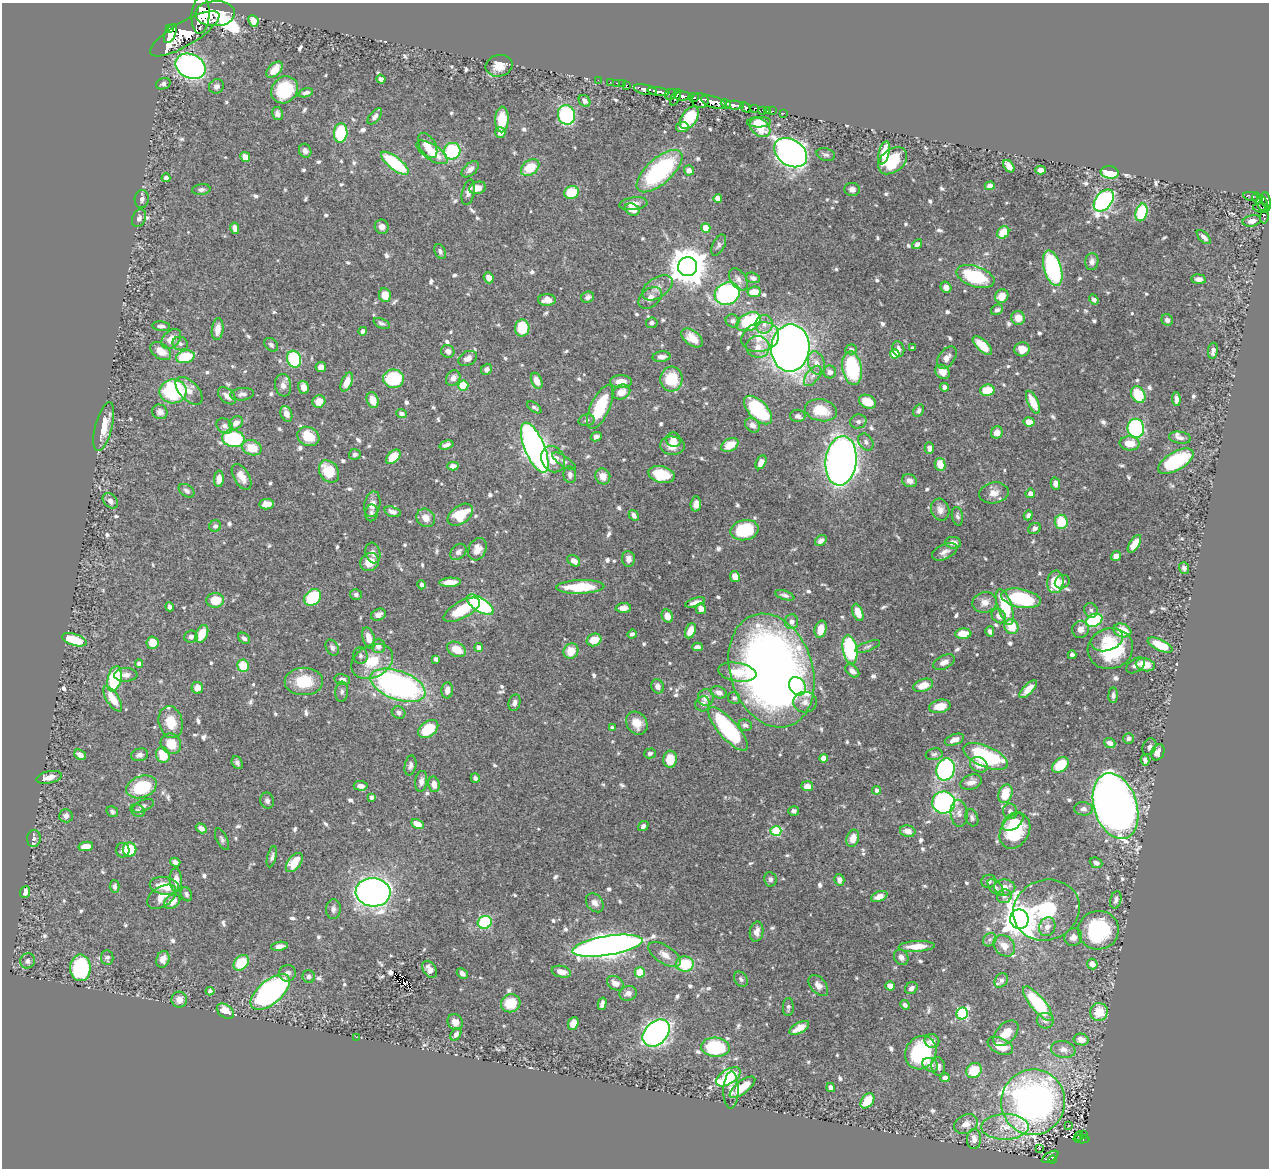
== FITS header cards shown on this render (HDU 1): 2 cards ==
NAXIS1  =                 1267
NAXIS2  =                 1166

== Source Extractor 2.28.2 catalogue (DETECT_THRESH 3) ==
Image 1267 x 1166 px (HDU 1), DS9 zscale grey, 1 PNG px = 1 image px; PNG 1271 x 1170 px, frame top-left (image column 1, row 1166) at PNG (2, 3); each listed source drawn as its Kron ellipse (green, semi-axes under 4 px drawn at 4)
Background 0.64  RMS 0.0097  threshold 0.029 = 3 sigma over >= 5 px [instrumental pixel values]
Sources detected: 784; of the 784, the 500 brightest by FLUX_AUTO listed and drawn (284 fainter detections omitted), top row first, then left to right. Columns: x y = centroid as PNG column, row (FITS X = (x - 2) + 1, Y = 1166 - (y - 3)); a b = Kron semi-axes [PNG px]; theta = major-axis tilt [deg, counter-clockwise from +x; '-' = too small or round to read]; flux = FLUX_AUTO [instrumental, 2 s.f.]
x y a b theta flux
215 14 20 12 2 3200
201 15 19 9 85 2600
253 21 6 5 - 7.8
169 29 3 3 - 310
170 34 10 5 66 1500
185 34 39 12 31 5200
191 66 16 12 -24 240
499 66 13 10 12 7.8
275 70 10 6 45 9.4
381 79 4 4 - 2.6
598 80 2 2 - 7.4
610 82 2 2 - 7
617 83 3 2 - 9.6
163 84 7 5 19 2.1
622 84 2 2 - 11
626 85 3 3 - 25
216 86 7 7 - 2.5
285 90 14 12 48 38
645 90 12 5 -12 830
658 92 11 4 -9 710
306 93 8 4 16 2
671 94 6 5 - 130
683 96 9 4 0 390
675 97 9 3 66 160
693 97 5 3 - 190
700 100 8 7 - 430
584 101 6 5 - 3.2
714 102 13 5 -19 1200
726 104 5 4 - 320
734 105 9 4 -3 640
745 107 5 4 - 200
754 108 3 3 - 64
763 110 3 3 - 23
767 110 3 2 - 12
773 111 2 2 - 5.1
784 113 3 2 - 3.3
277 114 6 5 - 2.8
566 115 10 8 -73 66
375 116 9 5 49 3.1
689 118 12 7 57 27
502 119 13 7 87 16
759 122 12 5 2 5.7
682 127 6 5 - 4.7
760 127 11 8 -40 15
341 133 9 6 85 46
500 133 5 5 - 4
428 146 14 8 -60 5.9
305 151 7 6 - 2.6
452 151 8 8 - 50
432 152 18 7 -34 15
791 153 18 13 -34 460
884 153 12 5 77 13
826 155 9 6 -16 2.1
245 157 5 4 - 7
893 161 16 11 40 33
395 163 17 6 -38 56
1009 166 7 4 -51 6.3
530 167 10 7 35 17
470 169 10 6 42 3.3
689 170 5 5 - 3.5
1041 170 5 4 - 4.3
659 171 28 12 42 94
1110 172 9 6 -10 27
166 178 4 4 - 2.1
990 186 5 4 - 4.5
478 188 8 6 14 5.7
852 189 7 6 - 2.9
201 190 9 5 6 2.3
468 192 13 6 75 3.4
571 193 7 6 - 21
1251 196 8 3 -11 140
718 198 4 4 - 7.6
1257 198 5 3 - 100
142 199 9 7 84 2.2
1104 201 12 8 52 140
1266 201 9 4 -76 320
1262 203 8 5 -71 170
633 204 14 6 7 5
1261 208 8 4 -8 150
632 209 7 5 -30 7.5
1141 212 9 6 75 44
1264 217 7 4 83 35
139 218 9 6 65 2.4
1252 221 9 5 11 4.2
382 227 7 7 - 3.9
235 228 6 4 -77 3.7
706 228 4 4 - 17
1003 232 6 5 - 14
1204 237 9 4 -45 3.1
917 244 5 4 - 2.3
719 245 11 6 63 1.9
440 252 8 5 -64 2
1092 262 8 6 82 3
688 267 9 9 - 1800
1053 268 18 8 -74 93
975 277 20 10 -19 41
489 278 6 5 - 5.1
753 278 7 5 -18 2.1
738 279 12 7 -54 3.4
1199 279 7 5 -7 3.4
946 287 6 5 - 3.8
657 288 17 10 33 6.3
754 292 6 5 - 10
727 294 13 11 26 100
385 295 7 6 - 9.3
1002 296 7 6 - 10
588 297 6 5 - 2
650 298 13 9 40 5.5
1094 299 5 4 - 2
547 300 9 6 0 6.4
997 310 6 5 - 2.2
1018 318 7 7 - 7.2
1167 320 6 5 - 3.1
732 321 7 6 - 2.1
749 322 13 8 25 55
381 323 8 4 -23 1.8
652 323 6 5 - 2
764 324 9 8 - 4.3
161 326 9 4 -5 2.3
522 328 8 7 - 23
218 329 11 6 85 6.5
363 331 4 4 - 2.2
760 337 19 14 16 14
692 338 12 7 -38 7.6
171 339 11 8 45 6.7
180 344 7 7 - 1.9
271 345 8 6 -45 1.9
982 346 12 5 -44 13
758 347 11 11 - 7.2
790 348 23 19 86 650
913 348 3 3 - 2
851 349 6 5 - 2.2
898 349 8 6 -76 2.7
1022 349 7 7 - 8.4
161 351 11 7 -36 7.3
448 351 7 6 - 3.1
1213 351 8 5 84 3.2
895 354 5 4 - 20
185 357 9 6 12 27
662 357 9 5 4 3.6
468 358 10 7 29 3.8
947 358 13 8 53 4.4
294 359 8 7 - 52
816 363 12 8 -70 5.9
321 367 5 5 - 5.7
852 368 17 9 -81 55
487 369 6 5 - 2.6
830 372 6 6 - 2.6
942 372 8 6 -44 6.4
813 376 12 6 52 3.4
453 378 8 7 - 4.5
394 379 10 9 - 39
671 379 12 11 - 23
537 381 8 5 -66 7.1
347 382 10 5 67 7.2
621 382 11 6 0 8.2
283 385 11 8 -81 4.3
463 386 5 5 - 30
303 387 6 5 - 4.8
944 387 4 4 - 2.4
987 390 7 5 10 18
173 391 13 12 - 71
189 391 17 9 -47 5.9
621 392 9 7 23 7.6
242 394 12 6 5 2.5
1138 395 9 6 -61 25
227 396 10 6 -42 3.4
1176 399 7 3 -85 2.7
373 400 8 6 -72 8.6
319 401 6 6 - 7.2
867 402 9 6 -24 12
1033 402 12 5 -64 14
534 407 8 4 -36 1.9
600 407 24 9 65 33
758 410 18 9 -46 59
821 410 16 11 -11 18
918 410 6 5 - 2.2
160 412 8 7 - 3.1
401 413 5 4 - 2.8
286 414 8 5 -68 5.5
798 416 7 6 - 2.4
586 420 8 5 14 1.8
858 421 8 7 - 2.1
1029 422 5 4 - 7.2
236 423 7 6 - 5
752 425 8 6 -42 3.9
104 426 25 8 75 14
225 426 9 7 -35 3.1
1136 428 9 8 - 78
997 432 6 6 - 5.5
308 436 11 9 -28 16
596 437 5 4 - 2.5
1180 438 11 6 -8 2.9
233 439 11 8 -9 62
673 440 7 7 - 5.8
866 442 9 6 -53 2.5
1130 443 10 7 -3 11
446 445 7 4 16 2.5
730 445 9 6 29 11
672 446 12 9 -4 7.4
252 448 10 7 -17 14
535 448 27 10 -67 410
929 448 6 4 -90 2.8
355 454 6 5 - 2
393 457 9 5 45 14
553 459 13 11 -59 12
564 461 14 5 -34 2
841 461 25 15 83 500
1176 461 20 9 29 49
761 462 7 5 62 5.2
940 464 7 5 -79 11
453 466 5 4 - 4.5
329 471 12 9 -56 22
661 474 13 8 -14 23
570 475 8 6 -84 2.4
603 476 8 7 - 6.1
242 477 14 7 -59 7.1
219 479 8 5 86 4.9
910 481 8 6 -26 4.6
1055 484 6 4 -77 3.7
186 491 8 5 -34 2.6
994 493 15 10 9 6
1030 493 5 5 - 5.1
110 501 9 6 -44 3.6
267 504 7 5 6 8.4
372 504 13 8 79 5.9
696 504 7 5 85 3.9
940 510 11 9 -72 4.5
392 512 8 5 -16 2.9
371 513 8 6 80 2
460 515 14 8 36 23
634 515 6 4 -59 3.1
1028 515 5 4 - 2.7
957 516 9 5 -79 1.9
426 518 10 8 -46 5.7
1061 522 7 6 - 22
215 526 6 5 - 2.1
1034 528 6 5 - 2.1
745 530 14 10 12 39
821 541 6 5 - 2.9
953 543 8 6 -8 3
1134 544 10 5 59 9
477 549 12 8 65 5.9
458 552 9 7 46 3.4
944 552 13 7 27 3.8
373 553 10 7 -75 3.3
1116 556 5 4 - 5.1
628 559 8 6 -84 3.1
574 561 7 5 -35 4.9
369 562 10 8 37 9.9
1184 568 6 5 - 2.2
735 576 5 5 - 7.8
450 582 11 4 2 8.1
1055 582 11 8 84 19
1062 582 8 6 33 2.6
421 585 5 4 - 1.8
580 587 24 7 2 28
356 595 6 5 - 1.9
785 595 10 4 -18 2.2
313 597 9 7 42 46
1021 598 20 9 -11 51
215 600 9 7 5 14
695 602 10 3 19 3
985 602 12 10 13 5.8
480 605 15 6 -33 110
170 607 5 4 - 2.2
1005 607 19 7 -72 31
623 608 7 5 4 4.7
701 609 5 5 - 3.5
462 610 20 8 29 25
1091 610 7 6 - 1.9
858 612 9 5 -70 9.6
378 615 8 5 21 3.2
667 616 7 5 -61 6.7
999 616 8 6 -47 5.4
1094 620 9 6 25 63
791 622 7 6 - 4.6
1011 627 8 6 -63 17
821 629 9 6 74 9.3
1080 629 8 8 - 4.2
1122 630 9 6 -18 17
691 631 8 5 65 7.7
990 631 5 4 - 2.7
202 634 9 6 67 13
632 634 5 4 - 2
963 634 8 5 2 13
191 637 7 6 - 2.9
244 638 6 5 - 2.1
369 638 11 6 -73 7.1
74 640 13 5 -18 23
594 640 7 6 - 11
1107 640 17 11 19 12
153 643 6 6 - 8.6
1160 645 13 5 -25 20
378 646 7 6 - 4.7
868 646 13 4 20 1.9
697 647 5 4 - 2.7
332 648 8 6 -59 2.2
479 648 4 4 - 5.8
457 649 10 7 -28 10
850 649 14 7 -80 75
1110 649 23 20 16 48
571 651 8 7 - 11
1072 655 4 4 - 2
360 656 8 7 - 1.9
436 659 4 4 - 1.8
372 661 22 16 28 20
944 662 11 6 26 3.9
139 664 4 4 - 2.7
1136 665 10 6 35 2.9
1145 665 9 6 -12 11
243 666 6 5 - 18
771 670 58 41 -72 610
852 671 8 5 -40 3.9
737 672 19 9 -9 14
126 675 12 7 1 3.8
114 679 13 7 77 46
342 679 8 5 -13 3.5
304 681 19 14 1 21
398 685 29 14 -20 190
923 685 10 6 19 9.5
658 686 7 6 - 3.8
797 686 10 7 -54 13
197 688 6 5 - 5.4
1028 689 11 4 46 6.6
447 690 8 5 85 4.3
342 692 10 6 83 2.1
719 692 8 5 -20 3.7
1113 695 8 4 87 2.1
706 698 8 8 - 5.1
734 698 6 6 - 2.1
113 699 14 6 -57 12
805 702 12 10 6 4.5
514 703 8 6 78 3.1
703 704 8 7 - 3
940 706 11 6 12 9.3
399 713 7 6 - 2.3
171 722 16 12 -77 13
637 723 12 10 -53 10
745 725 7 5 -17 2.4
612 727 4 3 - 1.8
428 729 11 7 37 22
728 729 28 9 -49 75
1129 738 5 5 - 2
954 740 10 5 20 4.9
1110 743 6 5 - 3.8
171 744 11 9 -44 13
1149 747 9 6 66 2.6
1158 752 8 6 64 5.4
650 753 6 5 - 2
934 754 8 6 10 1.8
80 755 6 4 -38 4.7
139 755 9 6 14 2.8
163 755 8 6 -68 16
986 757 24 10 -23 69
824 758 4 4 - 7.4
670 759 8 7 - 15
1145 760 5 4 - 2.4
237 763 7 5 -60 2.2
410 765 10 5 80 2.4
979 765 9 7 -27 6.5
1060 765 9 6 42 19
945 769 11 9 74 140
49 777 13 6 12 5.8
475 778 5 4 - 2.1
421 781 10 6 83 3.3
971 782 11 7 19 4.2
434 784 8 5 -79 5.3
361 786 7 4 -5 3.7
807 786 6 5 - 5.7
141 787 15 10 19 34
877 790 4 4 - 3.1
1005 794 9 6 70 15
372 797 4 3 - 2.4
267 801 8 7 - 2.2
944 803 11 11 - 150
143 806 11 5 23 2.1
1115 806 34 21 -73 740
1083 809 9 6 -4 2.6
138 810 7 5 -32 1.9
794 811 5 5 - 1.9
1010 811 8 7 - 2.6
112 812 6 5 - 1.8
959 813 13 8 -85 3.7
66 816 6 6 - 2.8
972 818 9 6 -70 2
1013 821 12 7 37 6.5
417 824 6 4 -29 8.6
643 826 5 4 - 2.4
201 828 6 4 -32 4.1
776 831 5 5 - 43
908 831 8 6 -12 6.2
1015 831 19 14 59 38
34 838 8 7 - 2.3
853 838 9 6 70 8.2
222 839 12 5 -64 1.9
86 846 7 4 10 9
130 849 7 6 - 27
123 850 7 6 - 3.2
272 857 11 4 76 2.3
175 862 5 4 - 2.7
294 862 11 6 52 16
1096 863 6 5 - 2.7
770 879 7 6 - 2.1
176 880 12 6 -87 6.3
839 880 6 5 - 3.2
989 881 7 6 - 2.1
115 886 6 5 - 2.3
164 886 14 9 -10 15
996 887 10 6 -46 1.9
1005 887 10 8 0 6.3
25 892 6 5 - 4.8
373 892 17 14 -4 420
186 894 7 5 -68 1.9
879 896 8 5 21 5.9
1004 896 7 6 - 2.1
162 897 16 10 33 10
1116 900 9 5 78 2.6
172 901 9 6 34 8.5
595 903 10 7 -51 4.3
333 909 10 7 89 3.1
1046 910 34 30 22 49
1019 919 10 9 - 1300
485 922 7 6 - 50
1047 927 9 8 - 4.3
1098 930 20 19 - 56
757 932 10 6 80 4.3
1073 937 9 8 - 4.2
990 940 7 6 - 1.8
280 946 8 4 8 3.7
607 946 35 9 9 710
917 946 18 5 3 11
1004 946 12 9 -45 7
665 955 18 9 -33 6.4
901 957 8 6 -52 3.5
107 958 7 6 - 1.8
163 959 8 6 71 5.3
27 961 8 7 - 2.5
241 963 9 6 48 23
685 964 9 7 -2 27
1092 964 5 5 - 6.2
80 968 13 10 -90 75
430 969 9 6 -55 4.9
561 972 10 5 -13 6
640 972 5 5 - 18
287 973 8 8 - 3.1
462 973 6 4 -46 3
309 976 6 6 - 2.5
741 979 8 6 -53 2.1
1001 980 8 6 48 2.1
615 983 9 6 -32 5.3
818 985 12 7 -49 4.7
890 986 5 4 - 6
911 988 6 5 - 2.8
210 991 4 4 - 2.8
270 992 24 11 40 200
628 993 8 7 - 3.8
179 1000 8 8 - 5.5
511 1003 10 9 - 18
602 1004 6 4 76 3.2
1038 1004 21 7 -50 57
905 1005 5 4 - 2.1
788 1007 9 5 88 1.8
225 1011 9 6 -36 11
1099 1012 9 8 - 15
962 1013 6 5 - 65
1045 1021 8 7 - 3
455 1022 8 7 - 4.6
573 1023 6 5 - 7
799 1028 11 5 30 8.3
656 1033 15 11 45 280
1006 1033 15 9 47 11
456 1034 7 4 57 2.4
356 1037 2 2 - 43
1081 1040 8 6 -12 5.2
932 1041 7 6 - 4.8
1000 1046 13 7 -25 13
715 1047 14 9 -4 53
1063 1049 12 8 -10 4.3
921 1053 17 15 60 57
930 1065 8 6 -30 3.8
938 1066 9 7 -79 3.2
974 1070 8 7 - 19
728 1077 14 7 31 45
945 1078 5 4 - 3.2
742 1087 15 6 38 16
831 1088 5 4 - 3.6
731 1090 18 7 88 5.4
867 1101 8 5 52 15
1033 1102 33 32 - 310
966 1124 12 9 28 6.5
1068 1126 3 3 - 2.7
1005 1127 23 13 1 15
1083 1134 3 2 - 13
1079 1136 4 4 - 38
974 1139 10 7 87 5
1082 1139 8 3 -3 71
1039 1149 3 3 - 2.4
1050 1157 9 4 31 100
1052 1160 4 3 - 57
At the frame edge (FLAGS 8, measured only in part): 1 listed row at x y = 1266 201
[284 fainter detections neither listed nor drawn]